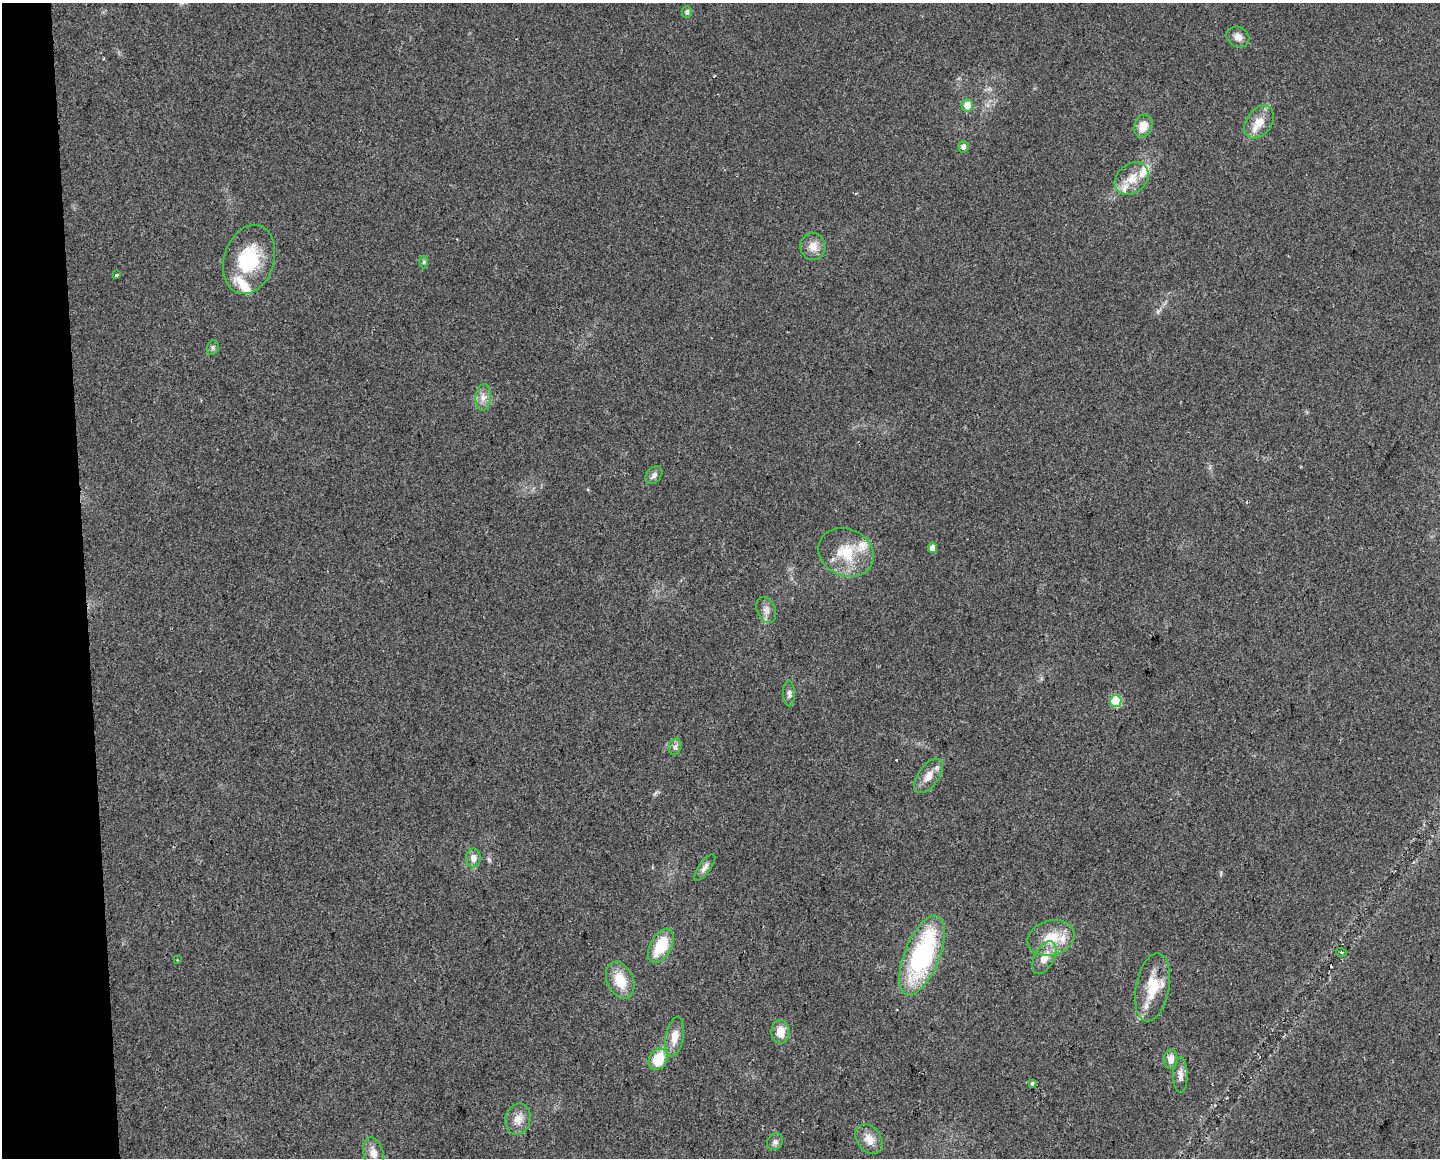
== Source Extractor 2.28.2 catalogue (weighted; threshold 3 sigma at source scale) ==
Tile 4 of 3 x 4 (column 1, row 2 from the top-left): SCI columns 11-1448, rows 2313-3468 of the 4379 x 4624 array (HDU 1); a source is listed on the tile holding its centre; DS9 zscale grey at full resolution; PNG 1442 x 1160 px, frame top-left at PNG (2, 3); each listed source drawn as its Kron ellipse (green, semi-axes under 4 px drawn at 4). Shown black and unused: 6% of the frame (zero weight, under 2 of 3 exposures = <1% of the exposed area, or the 3 px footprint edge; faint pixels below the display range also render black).
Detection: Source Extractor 2.28.2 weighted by HDU 2 'WHT'; one run over the whole footprint, this tile lists its part. Background 0.0451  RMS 0.0067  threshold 0.0301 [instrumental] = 3 sigma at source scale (4.5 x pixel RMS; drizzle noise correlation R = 1.50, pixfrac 1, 0.0396/0.0396 arcsec/px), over >= 5 px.
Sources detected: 52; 5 cosmic-ray / hot-pixel residue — neither listed nor drawn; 6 inside a brighter listed object's ellipse — not listed separately; the other 41 listed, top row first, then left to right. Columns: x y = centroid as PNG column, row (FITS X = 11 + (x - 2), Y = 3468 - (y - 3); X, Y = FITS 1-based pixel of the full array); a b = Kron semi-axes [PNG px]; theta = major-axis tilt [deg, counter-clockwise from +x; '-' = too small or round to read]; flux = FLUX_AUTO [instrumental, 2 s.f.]
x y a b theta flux
687 12 6 5 - 1.7
1238 37 12 10 -28 4.6
967 105 6 5 - 7.3
1259 122 18 12 53 10
1143 126 12 9 66 8.8
963 147 6 5 - 2.8
1132 178 18 14 40 12
813 246 13 12 - 6.9
249 259 35 25 73 40
424 262 6 4 89 1
117 275 3 3 - 0.87
213 348 7 5 71 1.6
483 397 13 7 84 4.9
654 475 10 7 50 2.7
932 548 5 4 - 4.7
846 552 28 23 -25 26
766 610 14 9 -67 4
789 694 12 6 -90 2.7
1116 701 6 5 - 37
675 747 8 6 74 2.3
929 776 20 10 55 8.3
473 858 9 7 87 4.4
705 868 16 6 53 3.3
1051 938 24 17 15 19
661 946 19 10 60 23
1341 952 5 3 - 0.7
922 955 42 17 68 110
1044 958 18 9 62 8.8
177 960 2 2 - 0.48
620 980 19 13 -66 16
1152 987 34 17 79 23
780 1032 12 9 -88 9.2
675 1037 20 9 79 9
658 1059 11 9 61 21
1171 1059 9 7 85 5.2
1180 1075 18 7 -89 4.1
1032 1083 4 3 - 5
518 1119 16 12 77 7.4
869 1139 16 11 -51 7.6
775 1142 9 7 53 2.4
373 1153 16 10 -75 6.1